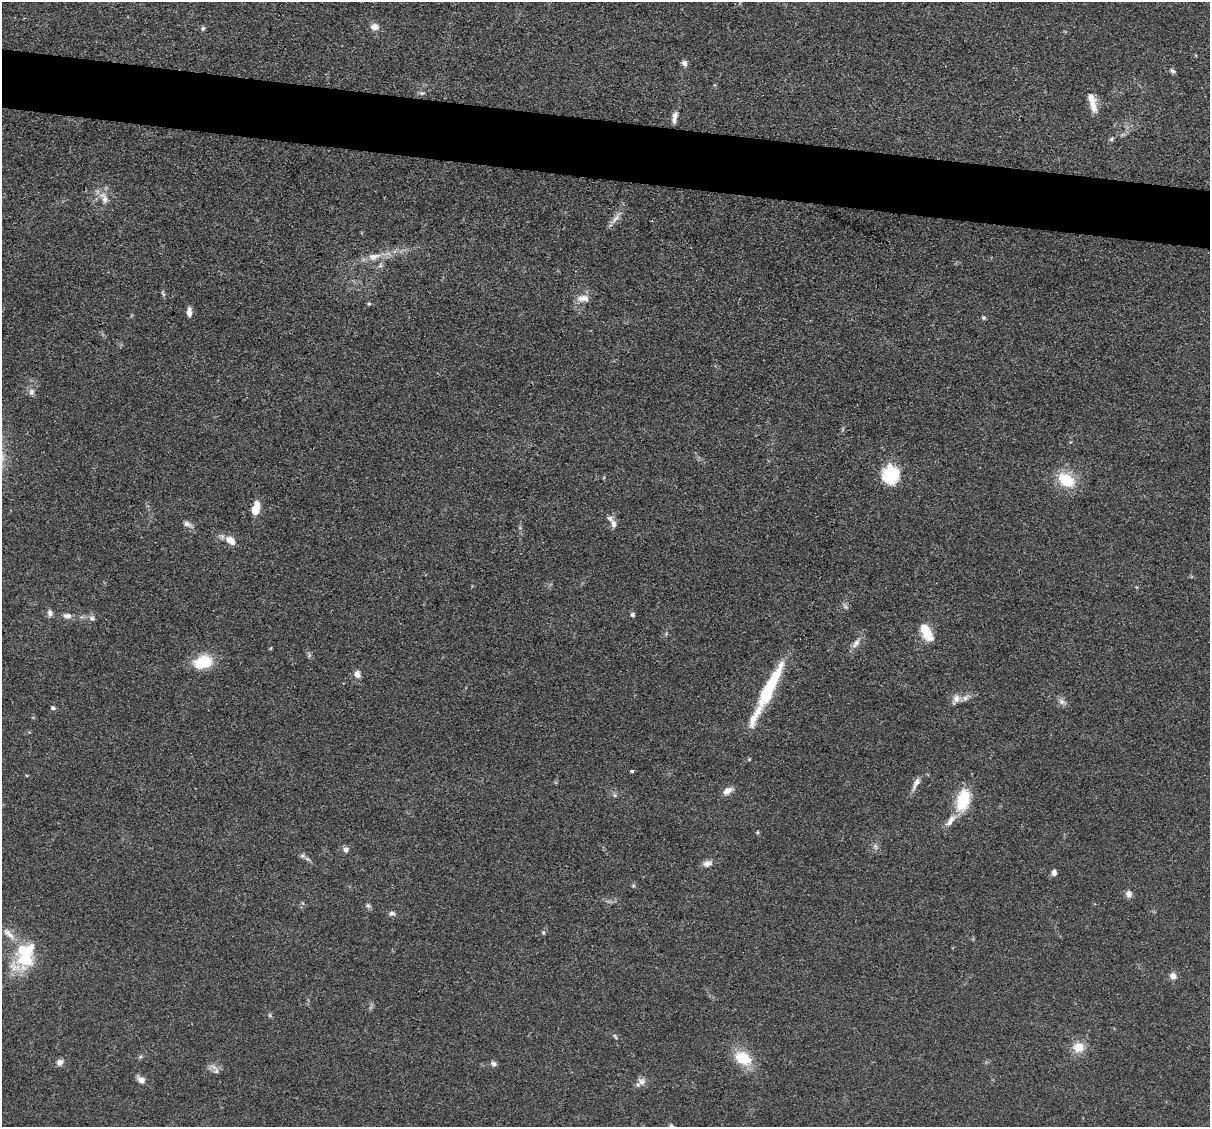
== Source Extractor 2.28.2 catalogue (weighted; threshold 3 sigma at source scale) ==
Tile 11 of 4 x 4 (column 3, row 3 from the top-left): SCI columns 2415-3622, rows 1359-2483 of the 4830 x 4851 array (HDU 1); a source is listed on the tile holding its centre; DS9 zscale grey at full resolution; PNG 1212 x 1129 px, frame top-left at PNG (2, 2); no overlay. Shown black and unused: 5% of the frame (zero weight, under 3 of 4 exposures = <1% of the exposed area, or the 3 px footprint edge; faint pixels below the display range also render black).
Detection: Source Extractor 2.28.2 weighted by HDU 2 'WHT'; one run over the whole footprint, this tile lists its part. Background 0.067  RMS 0.0061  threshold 0.0275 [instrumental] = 3 sigma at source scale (4.5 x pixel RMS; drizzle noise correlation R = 1.50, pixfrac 1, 0.05/0.05 arcsec/px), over >= 5 px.
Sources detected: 71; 5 inside a brighter listed object's ellipse — not listed separately; the other 66 listed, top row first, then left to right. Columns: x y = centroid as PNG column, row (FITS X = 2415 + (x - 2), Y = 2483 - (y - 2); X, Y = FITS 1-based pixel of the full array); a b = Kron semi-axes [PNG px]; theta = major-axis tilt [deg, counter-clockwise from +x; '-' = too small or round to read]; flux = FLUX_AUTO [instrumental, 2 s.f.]
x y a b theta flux
375 27 11 9 -12 3.7
203 28 6 5 - 1.3
684 63 8 6 -60 2.4
1172 71 7 5 -36 1.4
422 93 8 5 1 1.4
1093 106 19 10 -79 7.1
675 115 11 7 71 3.1
1111 139 6 5 - 1.1
104 198 20 9 -65 5.9
615 218 16 6 54 3.9
374 256 20 9 12 7.5
163 294 9 3 -56 0.92
583 298 17 9 1 5.3
369 304 5 4 - 0.82
189 312 11 5 -89 3.2
984 318 7 5 0 0.99
31 392 9 7 80 2.4
891 475 20 18 86 26
1066 480 20 14 -34 20
256 508 14 7 77 9.4
187 524 10 7 -25 2.5
613 524 13 7 -72 3.6
230 540 13 8 -40 6.8
50 613 9 6 -75 2.4
633 615 5 5 - 1.3
68 616 12 7 -2 3.1
92 618 9 8 - 2.2
928 633 15 11 -57 13
856 643 17 7 55 4.2
271 648 5 3 - 0.55
203 662 22 15 14 18
357 674 9 7 -57 3.4
769 688 60 12 64 38
956 698 12 10 61 4
1062 701 10 7 -26 2.6
53 708 6 5 - 1.3
632 771 4 3 - 1.5
916 783 21 7 63 4
728 791 12 7 30 4.4
615 795 6 5 - 1.1
963 800 23 13 75 25
951 820 21 8 52 5.6
757 832 5 3 - 0.63
875 846 8 6 -88 1.9
346 850 8 6 76 2.2
302 856 8 6 -19 1.7
707 863 12 8 18 3.2
1054 872 8 6 87 2
1128 894 9 8 - 2.6
368 905 8 5 -62 1.4
392 914 8 6 -9 1.8
543 933 6 4 -70 0.8
9 934 23 8 -43 6.7
24 955 36 22 68 36
1173 976 9 8 - 3.2
270 1015 7 5 -59 0.94
615 1036 9 4 -63 0.94
1078 1047 14 12 2 8.9
140 1057 6 4 20 0.92
743 1058 17 12 -31 21
60 1062 8 8 - 2.5
494 1063 8 6 -16 1.7
214 1067 15 5 -31 3.1
141 1080 11 7 -40 3.2
642 1082 12 10 43 3.7
671 1126 7 6 - 1.4
Overlapping masked pixels (flux is a lower limit): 1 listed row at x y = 769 688
Isophote crosses this tile's border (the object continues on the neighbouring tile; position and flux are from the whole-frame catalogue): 1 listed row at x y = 671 1126